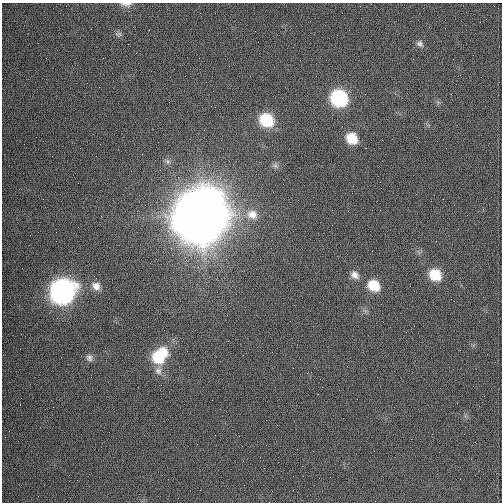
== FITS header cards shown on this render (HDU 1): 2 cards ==
NAXIS1  =                  500 / length of data axis 1
NAXIS2  =                  500 / length of data axis 2

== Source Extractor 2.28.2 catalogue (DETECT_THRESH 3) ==
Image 500 x 500 px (HDU 1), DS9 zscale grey, 1 PNG px = 1 image px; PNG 504 x 504 px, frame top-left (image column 1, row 500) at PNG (2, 3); no overlay
Background 1140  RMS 31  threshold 92.9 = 3 sigma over >= 5 px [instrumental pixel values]
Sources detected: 19; all 19 listed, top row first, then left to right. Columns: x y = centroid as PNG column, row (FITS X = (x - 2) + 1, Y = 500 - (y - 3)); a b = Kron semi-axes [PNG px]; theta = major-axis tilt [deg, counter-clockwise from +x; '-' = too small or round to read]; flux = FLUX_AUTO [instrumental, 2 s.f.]
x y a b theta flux
126 4 16 6 -2 9.6e+03
119 34 8 6 11 5.1e+03
420 44 10 8 -32 7.5e+03
339 98 13 11 -42 2.0e+05
266 120 13 11 -40 8.9e+04
352 138 12 10 -47 4.3e+04
275 165 7 5 -1 4.9e+03
252 214 16 13 -23 2.8e+04
201 215 23 22 - 1.3e+07
355 275 11 9 -41 1.2e+04
435 275 12 11 - 5.5e+04
374 285 13 11 -36 4.6e+04
96 286 12 10 -43 1.6e+04
62 291 14 14 - 8.7e+05
160 356 21 14 47 8.4e+04
89 358 10 8 -49 8.0e+03
158 371 11 10 - 1.2e+04
21 398 2 2 - 1.0e+03
357 399 3 2 - 1.8e+03
At the frame edge (FLAGS 8, measured only in part): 1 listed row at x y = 126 4